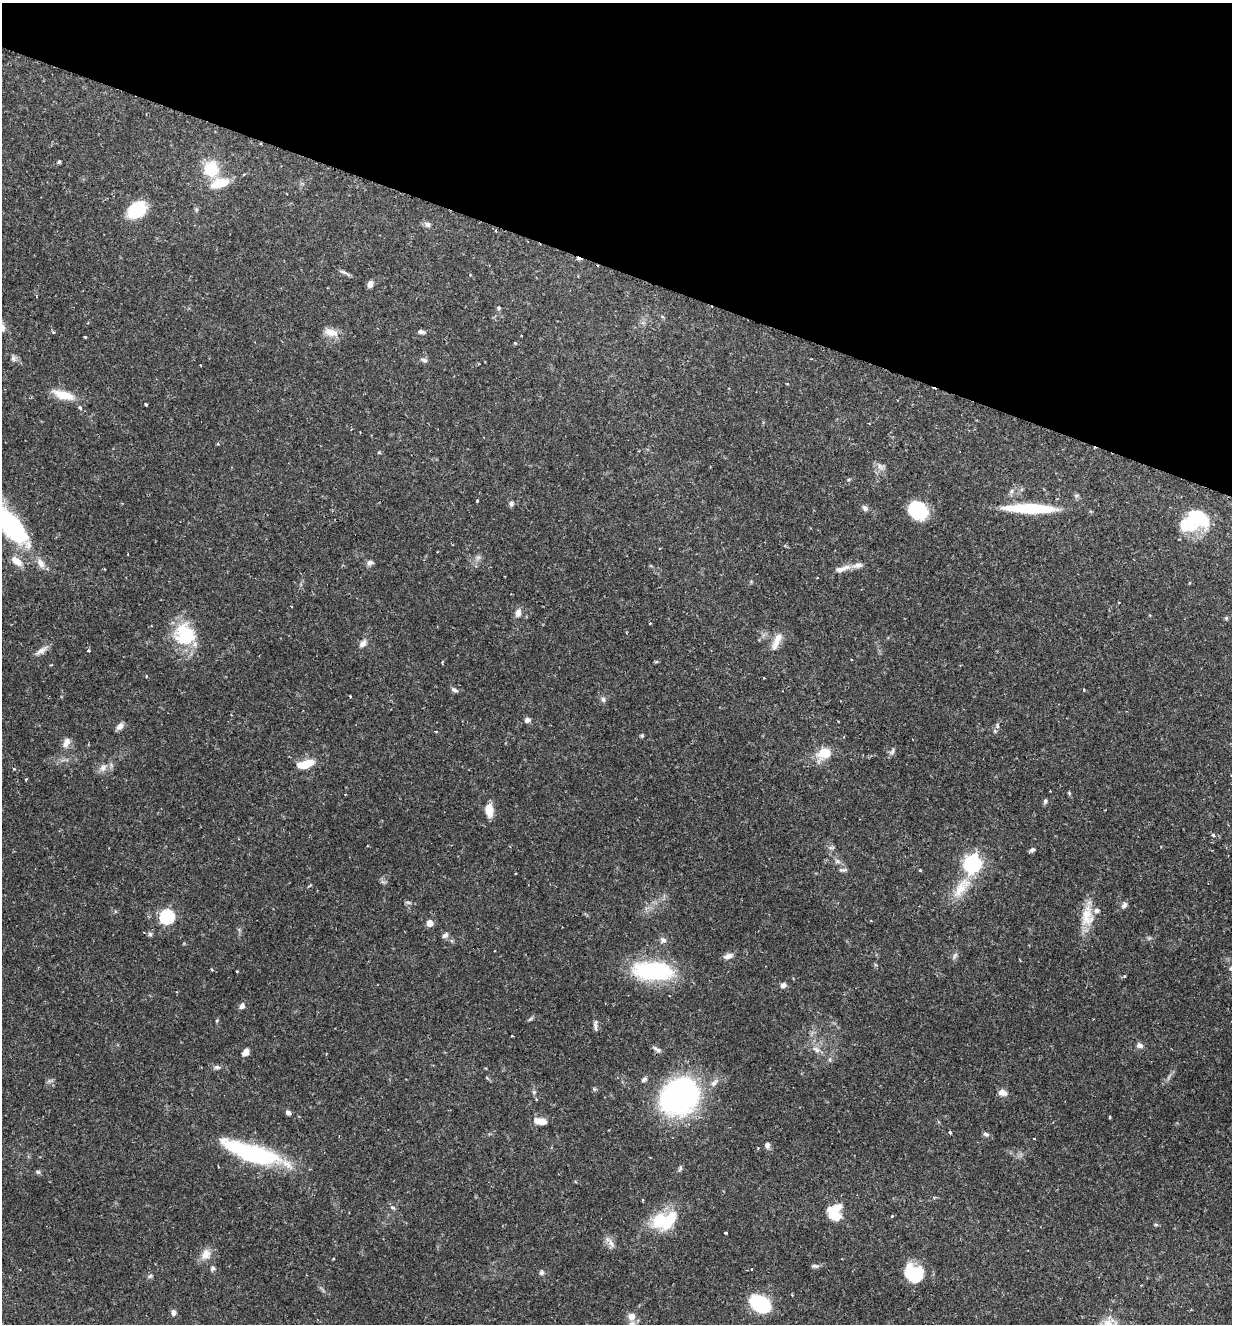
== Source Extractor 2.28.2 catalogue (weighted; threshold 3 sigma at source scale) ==
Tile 2 of 4 x 4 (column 2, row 1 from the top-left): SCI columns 1367-2596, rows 3977-5298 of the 5318 x 5303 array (HDU 1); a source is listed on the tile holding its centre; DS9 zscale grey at full resolution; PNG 1234 x 1326 px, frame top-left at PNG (2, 3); no overlay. Shown black and unused: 20% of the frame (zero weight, under 2 of 3 exposures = <1% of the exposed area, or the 3 px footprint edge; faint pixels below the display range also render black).
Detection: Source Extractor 2.28.2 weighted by HDU 2 'WHT'; one run over the whole footprint, this tile lists its part. Background 0.157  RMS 0.0037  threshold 0.0167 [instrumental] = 3 sigma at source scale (4.5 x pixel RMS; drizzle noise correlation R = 1.50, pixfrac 1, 0.05/0.05 arcsec/px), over >= 5 px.
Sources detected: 143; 2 inside a brighter object's white glare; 3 cosmic-ray / hot-pixel residue — not listed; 10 inside a brighter listed object's ellipse — not listed separately; the other 128 listed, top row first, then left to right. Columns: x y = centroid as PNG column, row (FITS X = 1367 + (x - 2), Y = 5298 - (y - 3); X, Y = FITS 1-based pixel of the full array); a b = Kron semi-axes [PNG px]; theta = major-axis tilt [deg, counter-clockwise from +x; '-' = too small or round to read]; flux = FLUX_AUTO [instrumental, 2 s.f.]
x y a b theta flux
59 161 4 3 - 0.69
211 169 16 15 - 13
219 183 19 9 16 9.6
137 209 16 11 35 22
196 210 6 4 72 0.55
428 224 8 7 - 1.2
343 272 13 4 -26 1
370 284 7 6 - 1.9
499 308 5 5 - 0.55
331 332 17 9 -13 4.1
421 332 8 5 -10 1.1
85 337 4 3 - 0.33
515 343 4 3 - 0.29
13 358 8 6 -81 1.1
424 360 11 4 -19 0.93
64 395 28 10 -16 7.1
146 404 3 2 - 0.47
80 408 5 4 - 1
379 452 5 4 - 0.39
880 466 10 6 -63 1.5
848 480 5 3 - 0.42
1011 491 8 6 49 1.1
477 501 3 3 - 0.43
511 504 7 5 83 1
865 508 9 6 -51 1.2
1030 508 51 9 -1 25
919 511 20 15 -72 15
1198 517 23 16 -28 19
8 523 54 18 -51 64
478 557 7 4 1 0.88
17 561 18 9 -39 3.6
370 562 8 6 -2 1.3
651 566 4 4 - 0.44
846 567 13 7 18 2.5
518 613 12 7 73 2
1226 618 5 5 - 0.49
650 623 3 2 - 0.4
188 634 31 19 25 16
777 641 25 8 67 4.1
363 644 11 7 51 1.9
41 650 18 6 33 2.3
88 650 4 4 - 0.6
146 676 4 3 - 0.29
764 678 3 3 - 0.39
454 690 9 5 -19 1.1
350 696 3 3 - 0.38
603 699 7 5 -74 0.99
527 720 7 6 - 1.4
120 726 9 6 40 2
995 731 5 5 - 0.68
436 732 4 2 - 0.29
642 736 5 5 - 0.43
66 742 15 8 63 2.4
892 751 11 4 70 0.92
825 753 14 10 30 8.8
306 764 16 7 16 9.2
103 768 11 8 61 2
14 769 4 4 - 0.44
26 779 3 3 - 0.56
1069 793 6 4 -48 0.45
1045 801 7 5 64 0.78
489 810 16 8 -84 4.5
1213 835 5 4 - 0.71
831 848 9 4 1 0.74
1032 850 7 5 24 0.88
838 861 8 6 -21 1.1
972 864 7 7 - 130
841 870 8 5 -6 0.85
920 870 4 3 - 0.32
960 889 30 14 59 8.3
408 902 7 4 -19 0.64
1124 905 8 6 46 1.2
1087 916 28 17 88 8.3
167 917 7 6 - 57
430 923 5 5 - 3.9
150 934 6 6 - 0.73
445 935 9 6 38 1.2
663 940 8 7 - 1.4
728 956 11 6 18 1.9
955 956 11 5 60 1
212 969 4 3 - 0.41
237 971 3 2 - 0.31
653 971 41 18 -4 40
1124 976 4 4 - 0.45
783 985 7 6 - 1.3
242 1006 7 6 - 1.3
530 1019 7 4 44 0.59
595 1025 15 4 -80 1.2
1140 1045 9 7 -20 1.4
657 1049 13 5 -31 1.1
816 1050 13 6 -29 2
245 1053 8 6 47 2.6
217 1067 9 5 0 1
487 1078 6 3 -20 0.39
644 1079 8 6 24 0.9
714 1083 12 7 48 1.9
534 1092 5 5 - 0.53
1003 1093 11 8 -17 2.1
679 1097 35 28 32 99
288 1112 7 5 -51 1.1
1110 1117 3 3 - 0.39
541 1121 15 7 -11 4.2
950 1132 4 3 - 0.71
986 1134 8 6 -29 1
1034 1138 3 2 - 0.28
767 1145 7 6 - 1.2
253 1153 65 16 -18 48
680 1168 9 4 65 0.77
38 1172 7 4 -43 0.63
934 1197 4 4 - 0.49
392 1207 6 5 - 0.8
835 1210 22 11 53 6.2
892 1216 3 3 - 0.44
663 1221 27 19 -6 17
1156 1225 5 4 - 0.49
725 1233 3 3 - 0.55
611 1243 13 6 -63 2
206 1254 14 11 62 3.6
333 1258 3 3 - 0.34
815 1266 10 5 -10 0.84
212 1268 7 5 63 0.86
751 1269 3 3 - 0.3
541 1273 7 6 - 0.83
915 1274 17 15 -41 20
150 1276 7 4 44 0.61
761 1304 17 11 -34 33
173 1313 8 6 90 1.3
631 1316 8 8 - 2.7
Isophote crosses this tile's border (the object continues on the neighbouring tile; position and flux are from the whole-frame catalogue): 1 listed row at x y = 8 523